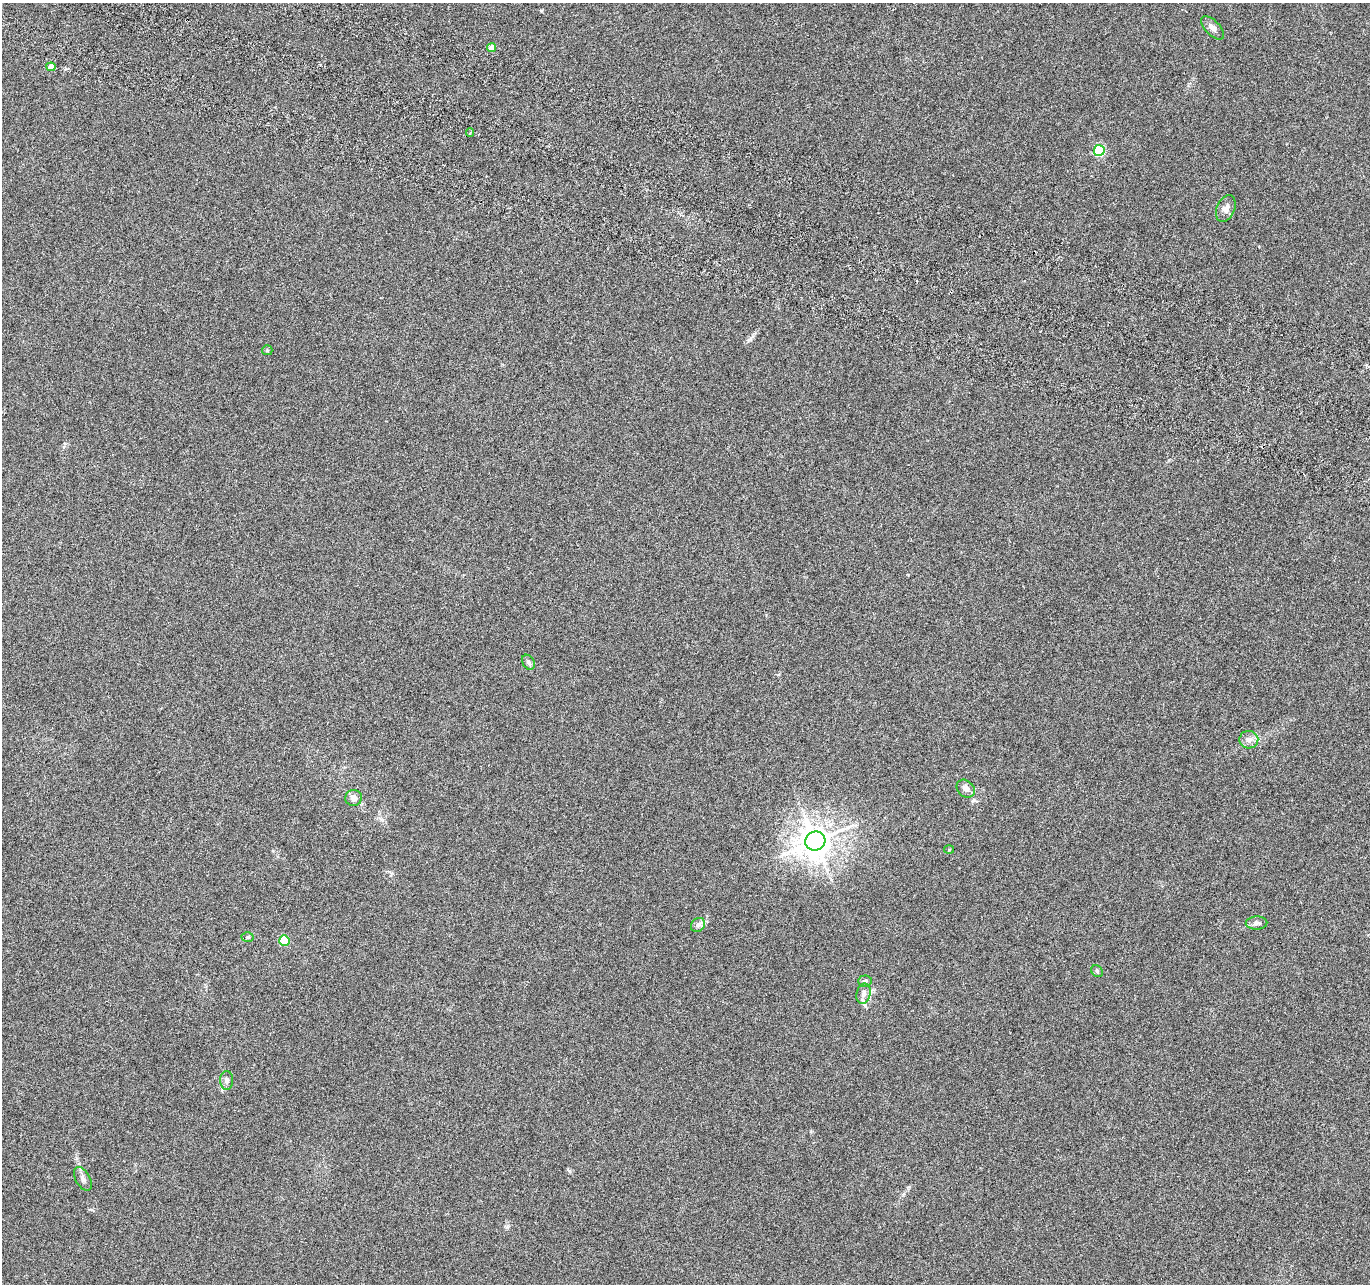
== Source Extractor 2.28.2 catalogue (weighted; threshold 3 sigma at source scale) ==
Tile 11 of 4 x 4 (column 3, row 3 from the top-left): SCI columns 2759-4126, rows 1552-2833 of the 5526 x 5730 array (HDU 1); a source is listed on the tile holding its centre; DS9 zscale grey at full resolution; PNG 1372 x 1286 px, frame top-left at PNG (2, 3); each listed source drawn as its Kron ellipse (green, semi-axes under 4 px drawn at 4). Shown black and unused: <1% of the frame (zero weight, under 3 of 6 exposures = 3% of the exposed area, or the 3 px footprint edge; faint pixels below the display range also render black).
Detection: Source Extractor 2.28.2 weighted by HDU 2 'WHT'; one run over the whole footprint, this tile lists its part. Background 0.02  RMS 0.0034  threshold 0.0141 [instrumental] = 3 sigma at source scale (4.09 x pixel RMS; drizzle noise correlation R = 1.36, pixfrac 0.8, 0.0396/0.0396 arcsec/px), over >= 5 px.
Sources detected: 23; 1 inside a brighter listed object's ellipse — not listed separately; the other 22 listed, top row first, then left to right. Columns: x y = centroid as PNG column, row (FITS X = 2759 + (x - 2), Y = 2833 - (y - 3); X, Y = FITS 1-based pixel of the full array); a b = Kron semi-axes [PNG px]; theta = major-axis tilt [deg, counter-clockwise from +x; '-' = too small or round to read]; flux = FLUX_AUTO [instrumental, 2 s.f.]
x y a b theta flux
1212 28 14 7 -46 1.7
491 48 4 4 - 2.5
51 67 4 4 - 3.1
470 132 4 4 - 0.45
1099 150 5 5 - 21
1226 208 14 9 67 2
267 350 5 5 - 0.38
528 662 8 6 -58 0.84
1249 740 9 9 - 1.8
966 789 10 8 -43 1.6
353 798 8 8 - 1.6
815 841 10 9 - 530
949 850 5 3 - 0.27
1256 923 11 6 4 1.3
698 925 8 6 45 0.95
248 937 6 5 - 0.49
284 940 5 5 - 15
1097 971 6 5 - 0.53
865 981 7 5 3 0.62
864 994 10 7 77 1.5
227 1080 9 6 -89 1.1
83 1179 13 7 -60 1.4